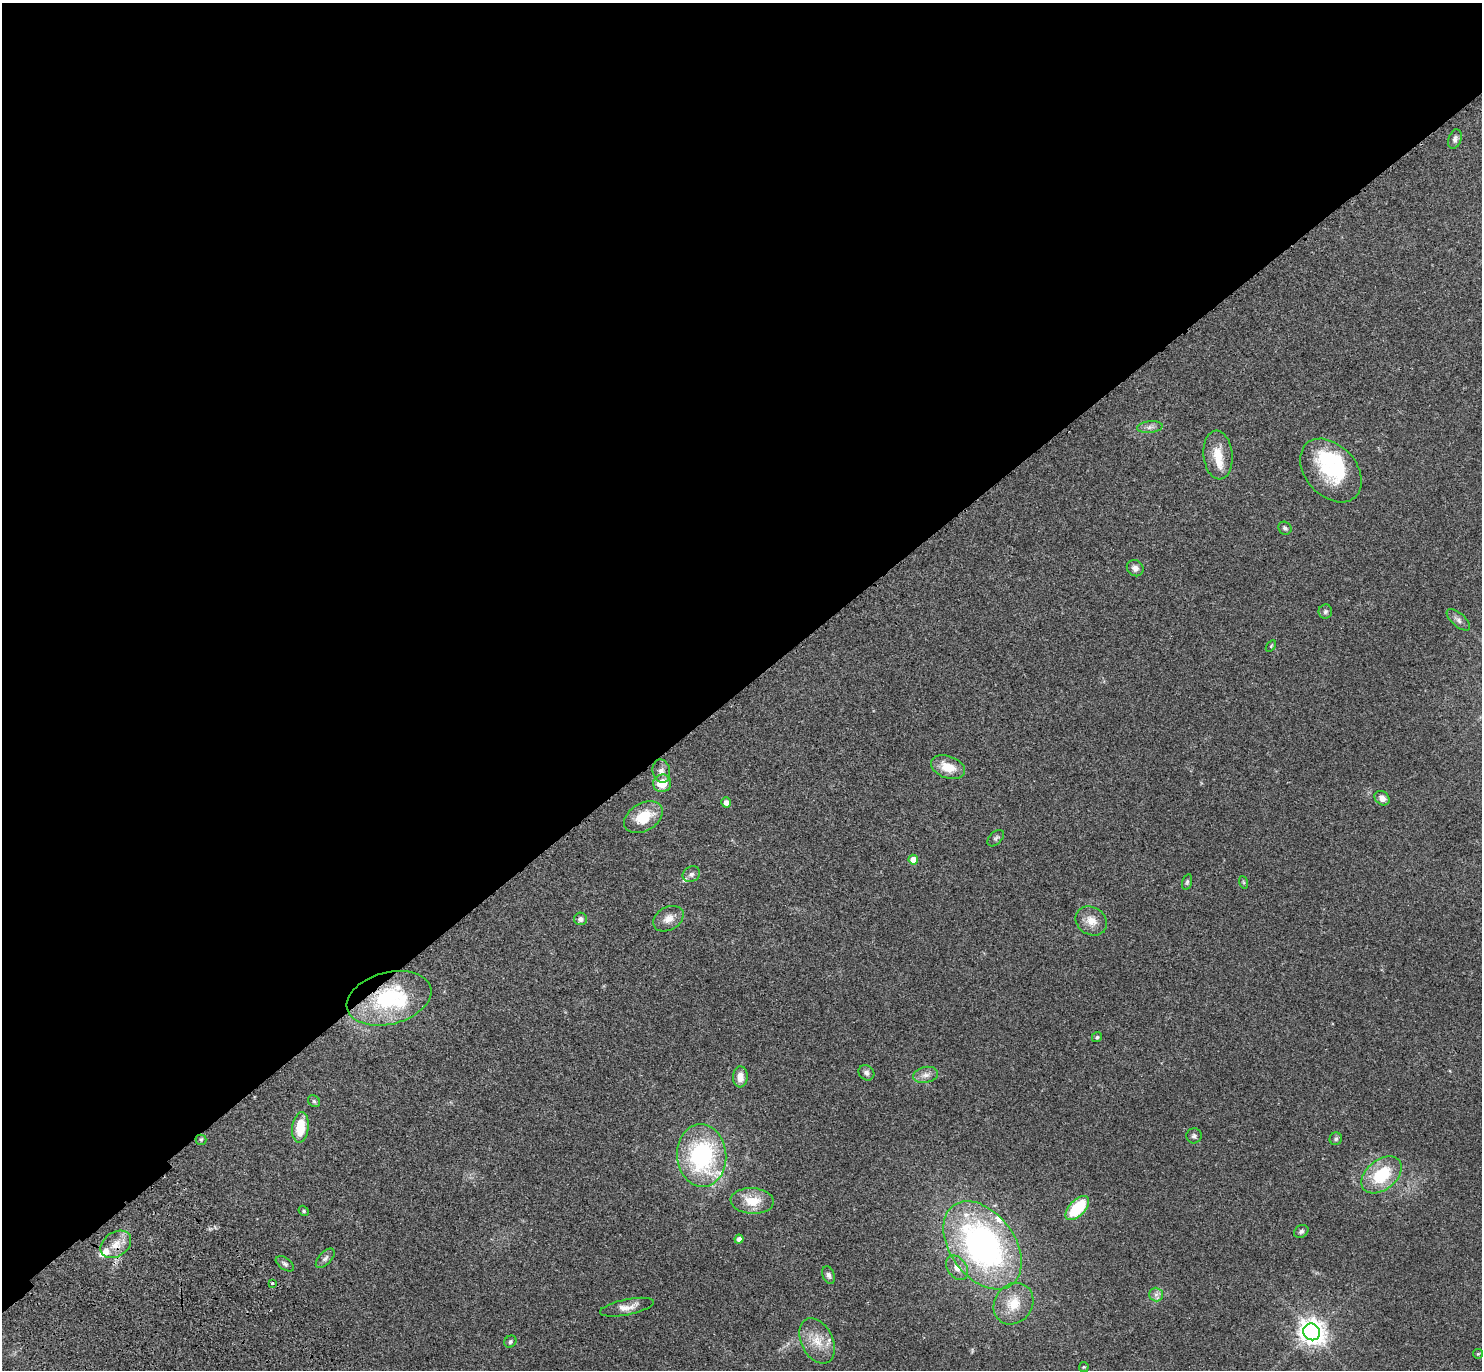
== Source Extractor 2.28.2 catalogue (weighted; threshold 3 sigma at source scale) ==
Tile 2 of 4 x 4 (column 2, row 1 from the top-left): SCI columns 1577-3056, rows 4350-5717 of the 6115 x 6104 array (HDU 1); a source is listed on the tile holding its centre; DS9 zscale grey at full resolution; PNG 1484 x 1372 px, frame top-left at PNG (2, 3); each listed source drawn as its Kron ellipse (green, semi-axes under 4 px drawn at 4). Shown black and unused: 50% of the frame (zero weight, under 3 of 4 exposures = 6% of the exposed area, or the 3 px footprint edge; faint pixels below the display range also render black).
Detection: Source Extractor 2.28.2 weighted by HDU 2 'WHT'; one run over the whole footprint, this tile lists its part. Background 0.0501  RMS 0.0055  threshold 0.0245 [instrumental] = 3 sigma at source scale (4.5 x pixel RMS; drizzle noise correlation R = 1.50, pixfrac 1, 0.05/0.05 arcsec/px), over >= 5 px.
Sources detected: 64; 1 inside a brighter object's white glare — neither listed nor drawn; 8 inside a brighter listed object's ellipse — not listed separately; the other 55 listed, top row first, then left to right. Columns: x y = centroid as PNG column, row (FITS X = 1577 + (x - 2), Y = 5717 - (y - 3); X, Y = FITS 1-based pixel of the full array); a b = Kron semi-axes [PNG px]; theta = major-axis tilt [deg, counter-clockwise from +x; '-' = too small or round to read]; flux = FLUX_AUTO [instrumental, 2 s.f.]
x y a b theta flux
1455 139 10 6 72 1.9
1150 427 13 6 6 2.3
1218 455 24 14 -85 10
1331 470 36 25 -48 31
1285 528 7 6 - 1.3
1135 568 9 7 -40 2.3
1325 612 7 6 - 1.2
1458 620 14 6 -41 2.2
1271 646 6 3 55 0.56
948 767 18 11 -20 9.5
661 771 12 8 -78 2.8
662 783 9 8 - 9.9
1382 798 8 6 -39 2.9
726 802 5 4 - 2.9
643 817 21 14 31 14
996 838 10 6 45 1.2
913 860 5 4 - 5.4
691 874 9 7 32 1.9
1187 882 8 5 75 0.93
1243 882 6 4 -70 0.67
580 919 6 6 - 2
668 919 16 11 30 5
1091 921 16 13 -33 6.5
389 998 43 26 15 45
1097 1037 5 5 - 0.85
866 1073 8 7 - 1.8
926 1075 12 8 11 3.3
740 1077 10 7 86 4.6
314 1101 6 5 - 0.95
300 1127 15 8 83 13
1194 1136 8 7 - 1.5
1336 1139 6 6 - 1.2
201 1140 5 5 - 0.8
702 1156 31 24 -86 66
1382 1175 23 15 39 24
752 1201 21 13 -4 11
1077 1208 15 8 45 24
304 1211 5 4 - 0.96
1301 1231 8 6 35 1.4
739 1239 4 4 - 2.5
116 1244 17 12 36 7.2
982 1245 49 32 -54 150
325 1258 12 6 47 2
285 1264 10 6 -36 1.4
957 1268 13 9 -53 4.2
829 1275 9 6 -69 1.7
272 1283 3 3 - 0.8
1156 1295 7 7 - 1.9
1013 1304 22 18 54 12
627 1307 27 8 11 5
1312 1332 9 8 - 550
817 1341 24 16 -63 11
510 1342 6 5 - 1
1478 1354 5 5 - 0.58
1084 1367 5 5 - 0.54
Overlapping masked pixels (flux is a lower limit): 1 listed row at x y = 389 998